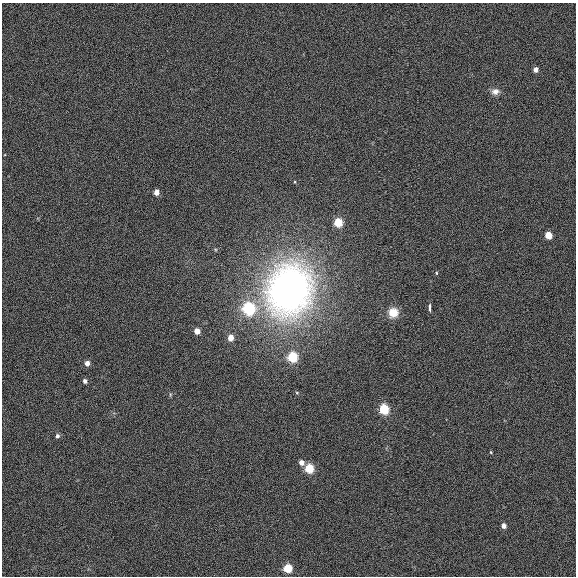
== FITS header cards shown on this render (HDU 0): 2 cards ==
NAXIS1  =                  574
NAXIS2  =                  574

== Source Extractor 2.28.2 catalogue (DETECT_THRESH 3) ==
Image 574 x 574 px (HDU 0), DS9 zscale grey, 1 PNG px = 1 image px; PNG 578 x 578 px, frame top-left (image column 1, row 574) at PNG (2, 3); no overlay
Background 0.00329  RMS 0.18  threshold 0.53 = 3 sigma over >= 5 px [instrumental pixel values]
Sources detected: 24; all 24 listed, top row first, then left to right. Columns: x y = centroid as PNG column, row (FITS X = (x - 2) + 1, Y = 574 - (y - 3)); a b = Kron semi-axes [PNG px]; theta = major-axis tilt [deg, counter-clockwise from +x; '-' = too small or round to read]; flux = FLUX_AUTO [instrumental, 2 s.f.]
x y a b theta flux
536 69 4 4 - 70
495 91 11 8 8 65
156 192 4 4 - 110
338 222 5 5 - 490
548 235 5 5 - 260
436 273 5 4 - 14
289 290 52 44 74 5600
429 307 6 3 -89 58
248 308 6 6 - 1700
393 313 11 11 - 180
197 331 4 4 - 130
230 338 5 4 - 140
292 357 5 5 - 820
87 363 5 4 - 81
85 381 5 4 - 41
297 393 5 3 - 11
170 394 7 3 -90 14
384 409 5 5 - 910
57 436 6 5 - 35
491 452 4 3 - 11
301 463 5 5 - 85
309 468 5 5 - 580
503 526 5 4 - 66
287 568 5 5 - 500